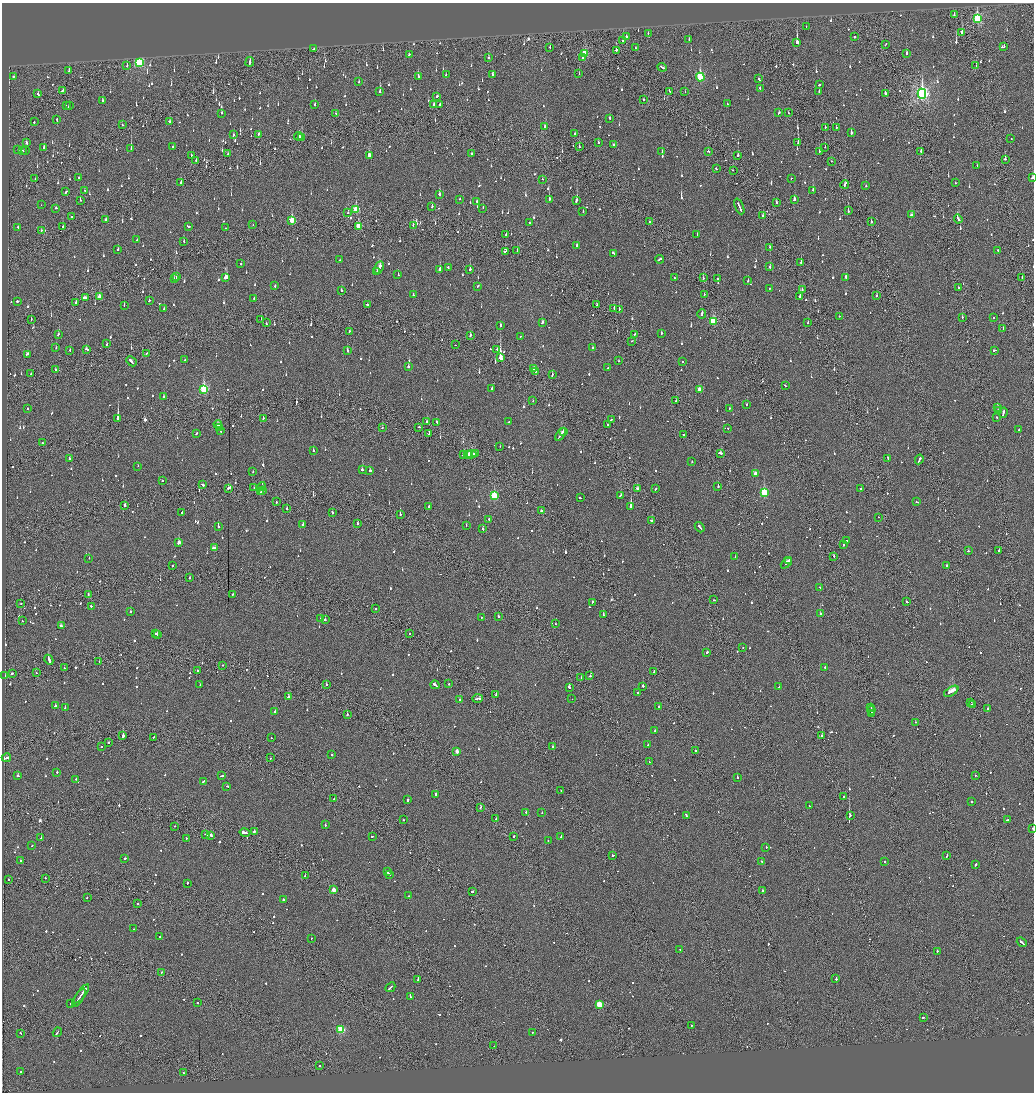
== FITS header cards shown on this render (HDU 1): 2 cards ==
NAXIS1  =                 2064
NAXIS2  =                 2180

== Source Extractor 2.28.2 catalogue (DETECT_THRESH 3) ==
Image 2064 x 2180 px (HDU 1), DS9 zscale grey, zoomed out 1/2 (1 PNG px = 2 x 2 image px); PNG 1036 x 1094 px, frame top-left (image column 1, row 2179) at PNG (2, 3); each listed source drawn as its Kron ellipse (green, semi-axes under 4 px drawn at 4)
Background -0.0935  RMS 0.066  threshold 0.197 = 3 sigma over >= 5 px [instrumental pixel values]
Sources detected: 1348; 58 cannot appear on this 1/2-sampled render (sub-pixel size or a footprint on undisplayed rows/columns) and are neither listed nor drawn; of the other 1290, the 500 brightest by FLUX_AUTO listed and drawn (790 fainter detections omitted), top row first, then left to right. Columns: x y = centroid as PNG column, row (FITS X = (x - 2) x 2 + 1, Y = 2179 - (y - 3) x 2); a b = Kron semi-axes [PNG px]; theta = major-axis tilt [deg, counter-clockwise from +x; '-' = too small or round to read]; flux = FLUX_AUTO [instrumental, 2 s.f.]
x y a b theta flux
954 15 2 2 - 110
977 19 4 3 - 1300
806 26 2 2 - 56
648 33 2 2 - 59
962 33 2 2 - 320
626 37 3 2 - 130
854 37 2 2 - 390
689 39 2 2 - 59
623 41 2 2 - 4100
797 42 2 2 - 7300
886 44 2 1 - 84
550 47 2 1 - 110
1004 47 2 2 - 69
635 48 2 2 - 100
314 49 2 2 - 250
616 50 2 1 - 1300
585 53 3 3 - 370
907 53 3 2 - 110
409 54 2 2 - 79
488 58 3 2 - 81
583 58 2 2 - 300
139 62 3 3 - 1700
250 62 5 2 - 250
127 65 2 1 - 140
976 66 2 1 - 92
662 67 5 2 - 160
69 71 2 2 - 120
446 74 2 2 - 77
493 74 3 2 - 94
579 74 2 1 - 120
13 76 2 2 - 63
418 76 2 2 - 300
700 77 4 3 - 1100
758 79 2 2 - 61
359 82 2 2 - 69
819 85 3 2 - 230
760 88 2 2 - 62
62 90 3 2 - 130
669 91 2 1 - 160
819 91 2 1 - 56
380 92 3 2 - 200
685 92 2 1 - 61
38 94 3 2 - 75
885 94 3 2 - 220
922 94 5 4 - 3800
437 96 3 2 - 65
644 99 2 2 - 83
102 101 3 2 - 110
315 104 3 2 - 65
440 104 2 2 - 330
727 104 2 2 - 64
66 105 2 1 - 110
434 105 2 2 - 83
69 106 3 2 - 170
222 113 2 2 - 78
779 113 3 2 - 55
789 113 2 2 - 56
336 114 4 2 - 220
610 118 2 2 - 92
57 120 2 2 - 74
34 122 3 2 - 99
170 122 2 2 - 80
122 125 2 2 - 54
545 126 3 2 - 120
825 127 2 2 - 68
836 128 2 2 - 200
575 133 2 2 - 74
851 133 3 2 - 110
233 134 2 2 - 61
259 134 3 2 - 81
298 136 4 3 - 200
302 137 2 1 - 75
1011 139 2 1 - 54
26 142 3 2 - 140
598 142 2 2 - 55
798 143 2 2 - 210
614 145 2 2 - 110
173 147 2 2 - 61
579 147 2 2 - 71
825 147 2 1 - 58
44 148 2 2 - 220
131 149 3 2 - 340
18 150 4 2 - 490
22 150 2 1 - 120
25 151 2 2 - 57
708 151 2 2 - 75
819 151 2 2 - 69
921 151 2 2 - 56
662 152 2 2 - 130
228 154 2 1 - 54
471 154 2 2 - 140
191 155 2 2 - 55
370 155 4 3 - 200
738 155 2 2 - 81
1005 159 3 2 - 150
196 160 2 2 - 96
832 161 2 1 - 71
977 165 2 1 - 92
716 168 2 1 - 100
733 170 2 1 - 72
35 178 3 1 - 90
78 178 2 2 - 56
791 178 2 1 - 56
1032 178 3 2 - 120
542 179 2 2 - 67
181 183 3 2 - 76
955 183 2 1 - 58
845 184 4 2 - 79
866 186 2 2 - 79
85 190 3 2 - 63
813 190 2 2 - 260
66 192 3 2 - 110
439 194 3 2 - 270
460 199 2 2 - 56
549 199 2 2 - 360
794 199 2 2 - 280
80 200 2 2 - 110
577 200 3 2 - 250
477 201 2 2 - 61
776 202 2 2 - 81
41 205 2 1 - 190
432 206 2 2 - 120
739 206 8 2 -67 410
56 208 2 2 - 67
483 208 3 1 - 60
356 209 3 3 - 380
848 211 3 2 - 110
583 212 2 2 - 75
348 213 2 2 - 75
762 215 2 1 - 160
911 215 4 2 - 130
71 217 2 2 - 120
958 219 4 2 - 220
105 220 2 2 - 63
292 220 4 3 - 350
649 222 2 1 - 240
871 222 2 2 - 68
530 223 2 2 - 81
253 225 2 1 - 61
413 225 2 1 - 54
188 226 3 2 - 200
358 226 3 3 - 300
18 227 2 2 - 56
63 227 2 2 - 64
225 228 2 1 - 64
41 230 2 2 - 55
697 234 2 2 - 83
506 235 2 2 - 110
137 240 2 2 - 73
184 242 2 2 - 65
577 245 2 2 - 270
770 247 2 2 - 69
118 249 2 2 - 100
517 250 2 2 - 66
998 250 2 2 - 58
505 251 3 2 - 85
613 253 3 2 - 140
660 259 4 2 - 130
340 260 3 2 - 62
801 262 2 2 - 100
241 264 2 2 - 59
379 267 6 2 62 420
448 267 2 2 - 91
770 267 2 2 - 94
470 269 3 2 - 180
440 270 3 2 - 200
377 271 4 1 - 140
398 275 2 2 - 77
177 277 3 2 - 190
226 277 3 3 - 310
846 277 2 2 - 170
1022 277 3 1 - 96
674 278 2 2 - 130
703 278 2 2 - 93
174 279 2 2 - 95
717 279 2 2 - 230
748 281 2 2 - 110
275 286 2 2 - 94
477 286 3 2 - 130
769 288 2 2 - 110
958 288 3 2 - 220
802 289 2 2 - 57
341 291 3 2 - 140
704 294 2 1 - 58
413 295 2 2 - 84
876 296 2 2 - 59
99 297 3 2 - 190
800 297 3 2 - 340
85 298 4 2 - 420
254 298 2 2 - 75
149 300 3 2 - 87
17 301 2 2 - 110
76 302 2 2 - 140
124 305 2 2 - 170
367 305 2 2 - 100
597 305 2 2 - 68
614 308 3 1 - 94
164 309 2 2 - 53
619 309 2 1 - 92
702 314 4 2 - 180
839 316 2 1 - 97
962 317 2 2 - 120
994 318 2 2 - 63
31 319 2 1 - 76
261 319 2 1 - 62
713 321 4 3 - 770
542 322 3 2 - 140
266 323 3 1 - 520
808 323 2 2 - 100
500 325 2 2 - 86
1003 328 2 2 - 59
349 331 2 1 - 96
661 333 2 2 - 96
58 334 2 2 - 68
634 334 2 2 - 60
470 335 3 2 - 110
520 336 2 2 - 56
632 341 2 1 - 99
107 344 2 2 - 65
455 345 2 1 - 59
56 348 2 2 - 77
592 348 2 2 - 71
86 349 3 2 - 110
497 349 2 2 - 53
70 350 2 2 - 76
994 350 3 2 - 130
347 351 3 2 - 140
147 353 3 2 - 120
27 354 4 2 - 140
500 358 3 2 - 2300
185 360 2 2 - 68
131 361 6 2 -47 280
619 361 2 2 - 120
682 361 2 2 - 69
408 366 2 2 - 180
534 368 3 3 - 98
608 368 2 2 - 150
55 369 2 2 - 55
535 371 2 2 - 63
31 374 2 2 - 56
552 375 3 2 - 85
785 385 2 2 - 65
492 388 2 2 - 52
204 389 4 3 - 1200
699 389 3 2 - 150
163 396 2 2 - 57
533 400 2 1 - 77
676 401 2 2 - 68
747 404 2 2 - 68
997 407 2 2 - 55
27 408 2 2 - 66
729 408 2 2 - 63
999 410 2 2 - 74
1003 413 5 2 - 160
997 417 2 2 - 59
118 419 3 2 - 2800
263 419 3 2 - 59
611 419 4 1 - 190
427 421 2 2 - 51
436 422 3 2 - 82
509 422 2 2 - 63
218 424 4 2 - 170
608 424 2 1 - 100
382 427 2 2 - 150
418 427 2 1 - 160
219 428 3 2 - 110
728 428 2 2 - 260
1019 430 2 2 - 98
220 431 4 2 - 140
563 431 2 1 - 58
196 433 3 2 - 82
429 434 2 1 - 150
683 434 2 2 - 90
561 435 7 2 55 250
42 443 2 2 - 100
500 446 2 1 - 97
313 450 2 2 - 56
475 453 2 2 - 89
720 453 3 2 - 110
467 454 3 2 - 180
471 454 5 2 - 270
464 455 3 2 - 200
69 458 2 2 - 470
888 458 2 1 - 64
919 459 5 2 - 300
692 462 2 2 - 60
138 466 2 2 - 100
362 470 2 2 - 140
253 471 2 2 - 58
370 471 2 2 - 160
755 474 3 2 - 140
162 481 2 2 - 53
202 485 4 2 - 140
262 487 4 2 - 130
718 487 2 1 - 240
229 488 4 2 - 230
254 488 2 1 - 84
637 488 3 2 - 140
656 488 3 2 - 150
861 488 2 2 - 57
263 491 2 2 - 250
261 492 2 1 - 120
764 492 3 3 - 930
621 495 3 2 - 110
494 496 4 3 - 880
580 498 2 2 - 57
276 502 2 1 - 79
917 502 3 2 - 87
125 505 2 2 - 300
429 506 3 2 - 180
631 507 2 2 - 1700
287 509 2 2 - 56
541 510 2 2 - 63
182 512 2 2 - 530
332 512 2 1 - 96
400 515 2 1 - 270
878 517 2 1 - 52
489 519 2 2 - 890
651 521 2 2 - 69
357 523 2 2 - 62
303 525 2 2 - 140
466 525 2 1 - 67
218 527 2 2 - 310
700 527 6 2 -52 230
483 529 2 2 - 73
846 541 2 1 - 95
179 542 3 2 - 390
843 545 2 2 - 150
214 548 3 2 - 110
999 550 2 2 - 300
968 551 2 2 - 190
834 556 2 2 - 120
735 557 2 2 - 56
89 558 2 2 - 56
789 560 2 2 - 100
786 563 6 2 45 260
172 566 2 2 - 100
947 566 2 2 - 63
190 578 2 2 - 71
820 587 2 2 - 80
88 595 3 2 - 150
232 595 3 2 - 57
714 600 2 1 - 62
592 602 2 2 - 71
906 602 2 2 - 270
21 603 2 2 - 57
91 606 2 2 - 120
375 609 2 2 - 53
130 612 2 2 - 120
820 614 3 2 - 290
603 615 3 2 - 200
498 616 2 2 - 75
481 617 2 2 - 61
320 618 2 2 - 66
325 620 2 2 - 220
22 621 2 2 - 55
556 624 2 1 - 180
61 626 3 2 - 150
155 633 2 2 - 72
157 634 2 2 - 140
409 634 2 1 - 120
743 647 2 2 - 63
707 652 3 2 - 120
49 660 5 2 - 630
99 662 2 1 - 81
223 665 2 1 - 84
825 667 2 2 - 130
64 668 2 1 - 56
197 670 2 2 - 120
654 671 3 2 - 140
12 673 2 2 - 130
37 673 2 2 - 66
5 676 2 1 - 71
590 676 2 2 - 120
581 677 2 1 - 80
449 684 2 2 - 83
200 685 2 1 - 52
326 685 2 2 - 76
435 685 5 2 - 300
643 686 2 2 - 210
569 687 3 2 - 300
779 687 2 1 - 90
951 691 8 2 32 2100
638 693 2 2 - 65
496 695 2 2 - 140
289 697 3 2 - 240
478 698 5 2 - 150
572 699 2 1 - 63
460 700 2 2 - 53
971 702 2 1 - 84
972 704 2 2 - 69
55 706 2 2 - 95
659 706 2 2 - 100
871 707 3 1 - 120
65 708 2 2 - 53
987 709 2 2 - 150
871 710 4 2 - 210
275 712 2 2 - 120
872 713 2 1 - 74
347 714 2 2 - 67
915 722 2 1 - 56
655 731 2 2 - 90
123 735 3 2 - 590
822 735 2 1 - 110
154 737 2 1 - 63
271 738 2 2 - 75
109 742 2 2 - 59
648 744 2 2 - 200
101 747 2 1 - 70
553 747 3 2 - 98
457 751 3 2 - 120
695 751 2 2 - 380
332 755 2 2 - 180
6 758 5 2 - 170
270 758 2 1 - 62
649 762 2 2 - 140
57 772 2 2 - 180
18 775 3 2 - 79
975 775 2 2 - 100
221 776 3 2 - 97
737 777 3 2 - 190
76 779 2 2 - 57
203 781 3 2 - 94
227 786 3 1 - 130
561 790 2 2 - 56
436 794 2 2 - 280
843 796 2 2 - 59
334 799 2 2 - 67
408 800 2 2 - 180
971 802 2 2 - 140
809 806 2 1 - 70
480 807 3 2 - 86
526 812 2 2 - 71
542 813 2 2 - 56
686 815 2 2 - 110
850 815 3 2 - 170
496 819 2 2 - 120
404 820 2 2 - 57
1007 820 2 2 - 130
325 825 2 2 - 240
175 826 2 2 - 72
1033 828 2 2 - 120
254 832 2 2 - 220
245 833 5 2 - 740
206 834 3 2 - 100
211 835 3 2 - 180
561 836 3 2 - 110
372 837 2 2 - 97
513 837 3 1 - 84
41 838 2 2 - 180
186 838 2 2 - 62
548 841 2 2 - 130
32 846 2 2 - 53
766 847 2 2 - 60
612 855 2 2 - 320
947 855 3 1 - 96
125 858 2 2 - 89
20 861 2 2 - 72
761 861 2 2 - 86
884 862 2 2 - 170
975 864 3 2 - 100
387 872 3 2 - 170
389 874 3 2 - 150
305 876 2 2 - 110
45 878 2 1 - 52
9 879 2 1 - 59
187 883 2 2 - 330
333 890 3 2 - 180
762 891 2 2 - 100
472 892 2 2 - 110
409 896 2 2 - 64
87 898 2 2 - 62
283 900 2 2 - 290
138 904 2 2 - 280
134 929 2 2 - 140
160 937 2 2 - 120
311 938 2 2 - 74
1022 942 5 2 - 250
680 949 2 2 - 52
937 951 2 2 - 97
161 972 2 2 - 59
836 978 3 2 - 350
418 980 3 2 - 330
390 987 5 2 - 230
81 994 11 2 53 460
410 997 2 2 - 93
79 998 10 2 58 260
71 1003 2 2 - 89
198 1003 2 2 - 54
599 1004 3 3 - 460
923 1018 2 1 - 370
691 1025 2 2 - 110
341 1029 3 3 - 850
57 1032 5 2 - 170
20 1033 2 2 - 91
532 1033 2 2 - 57
494 1046 2 1 - 52
320 1065 2 2 - 85
21 1072 2 2 - 68
183 1073 2 2 - 53
At the frame edge (FLAGS 8, measured only in part): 2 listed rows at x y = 1032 178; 1033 828
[790 fainter detections neither listed nor drawn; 58 sub-pixel or undisplayed-footprint detections neither listed nor drawn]